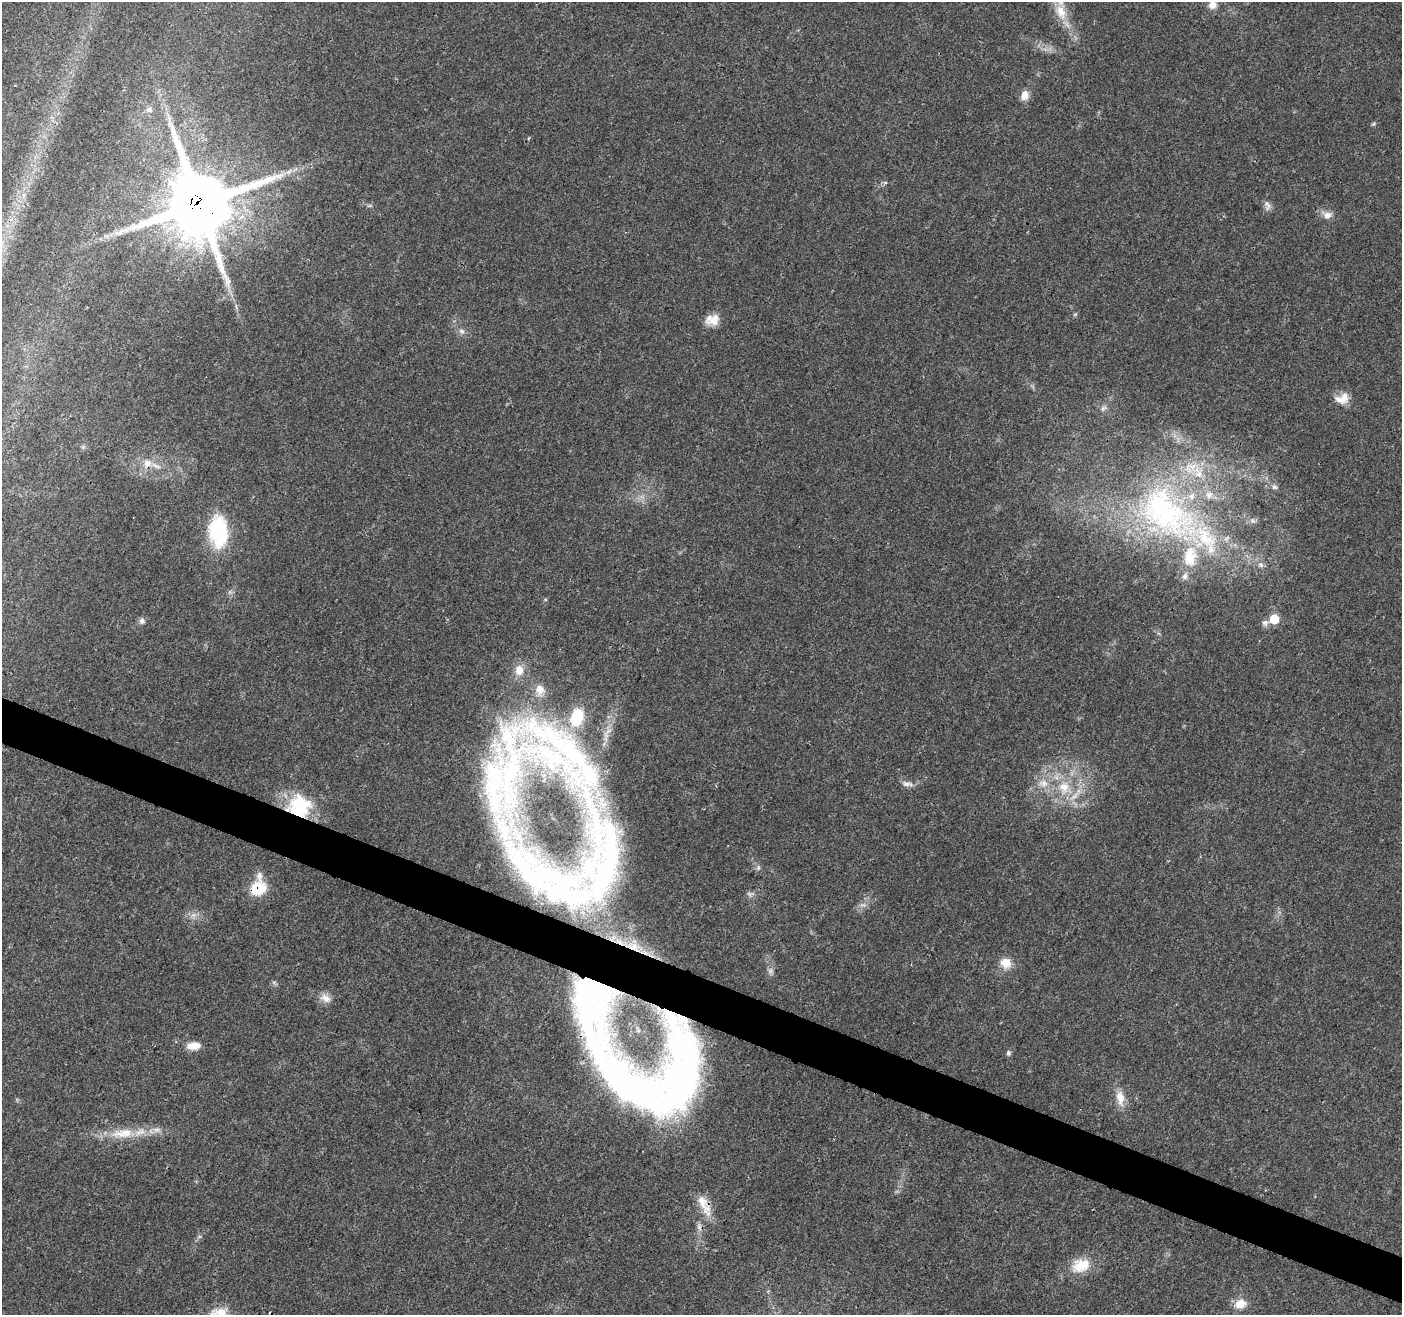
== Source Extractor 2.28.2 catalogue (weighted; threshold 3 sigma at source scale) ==
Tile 6 of 4 x 4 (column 2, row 2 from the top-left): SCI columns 1412-2811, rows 2838-4150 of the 5623 x 5745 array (HDU 1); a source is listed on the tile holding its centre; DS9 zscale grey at full resolution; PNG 1404 x 1317 px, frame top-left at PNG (2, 2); no overlay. Shown black and unused: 4% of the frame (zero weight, under 3 of 4 exposures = <1% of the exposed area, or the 3 px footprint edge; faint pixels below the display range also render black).
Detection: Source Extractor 2.28.2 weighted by HDU 2 'WHT'; one run over the whole footprint, this tile lists its part. Background 0.0271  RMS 0.0025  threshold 0.0114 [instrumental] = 3 sigma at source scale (4.5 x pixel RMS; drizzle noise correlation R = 1.50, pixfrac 1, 0.0396/0.0396 arcsec/px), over >= 5 px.
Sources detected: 72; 3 too faint to see at this stretch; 1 cosmic-ray / hot-pixel residue — not listed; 19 inside a brighter listed object's ellipse — not listed separately; the other 49 listed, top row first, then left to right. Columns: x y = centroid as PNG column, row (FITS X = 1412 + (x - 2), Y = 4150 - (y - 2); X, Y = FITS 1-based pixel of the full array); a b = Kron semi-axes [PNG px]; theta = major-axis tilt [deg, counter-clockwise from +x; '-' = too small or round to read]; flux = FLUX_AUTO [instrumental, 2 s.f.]
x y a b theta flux
1212 5 10 10 - 2
1061 12 26 15 -69 6.3
15 86 4 2 - 0.17
1025 95 13 10 76 2.1
149 110 10 8 0 1.1
1373 124 7 4 44 0.37
289 172 10 6 44 1.1
23 195 7 4 -71 0.65
199 204 22 21 - 2100
1267 205 16 7 -80 1.2
1327 215 13 10 -13 2
714 320 20 12 42 3
462 331 9 7 -33 0.97
1340 399 23 9 -19 2.5
1103 408 10 6 44 0.81
83 447 5 5 - 0.46
147 463 12 12 - 2.8
1274 487 8 7 - 0.71
1166 513 103 57 -37 77
218 532 35 20 -86 20
1261 565 8 7 - 1
1274 619 7 6 - 8.4
142 621 9 8 - 0.87
1265 623 10 8 35 1.1
564 753 160 61 -47 100
494 782 97 27 -90 27
1043 783 14 11 -25 3.1
907 784 17 7 -5 1.4
1064 787 20 17 78 7.8
299 806 26 25 - 16
605 864 127 48 87 74
758 868 8 6 -72 0.67
529 873 99 25 -54 34
258 887 19 14 74 9.9
193 915 7 5 44 0.88
1006 963 15 13 -30 3.3
770 971 10 8 81 1
326 998 16 10 -34 2.2
592 999 115 60 -85 100
193 1046 18 10 3 2.9
1008 1053 7 6 - 0.67
686 1074 125 39 -84 65
1120 1098 23 11 -81 3.5
123 1133 37 13 5 7.7
704 1205 35 12 -64 5.2
699 1227 12 6 -89 1.2
199 1237 6 4 19 0.4
1081 1265 28 19 20 6.6
1240 1304 15 11 14 3.4
Overlapping masked pixels (flux is a lower limit): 9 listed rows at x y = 199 204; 147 463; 299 806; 605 864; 529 873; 258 887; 592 999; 686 1074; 704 1205
Isophote crosses this tile's border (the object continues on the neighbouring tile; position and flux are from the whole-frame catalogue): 2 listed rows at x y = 1212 5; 1061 12